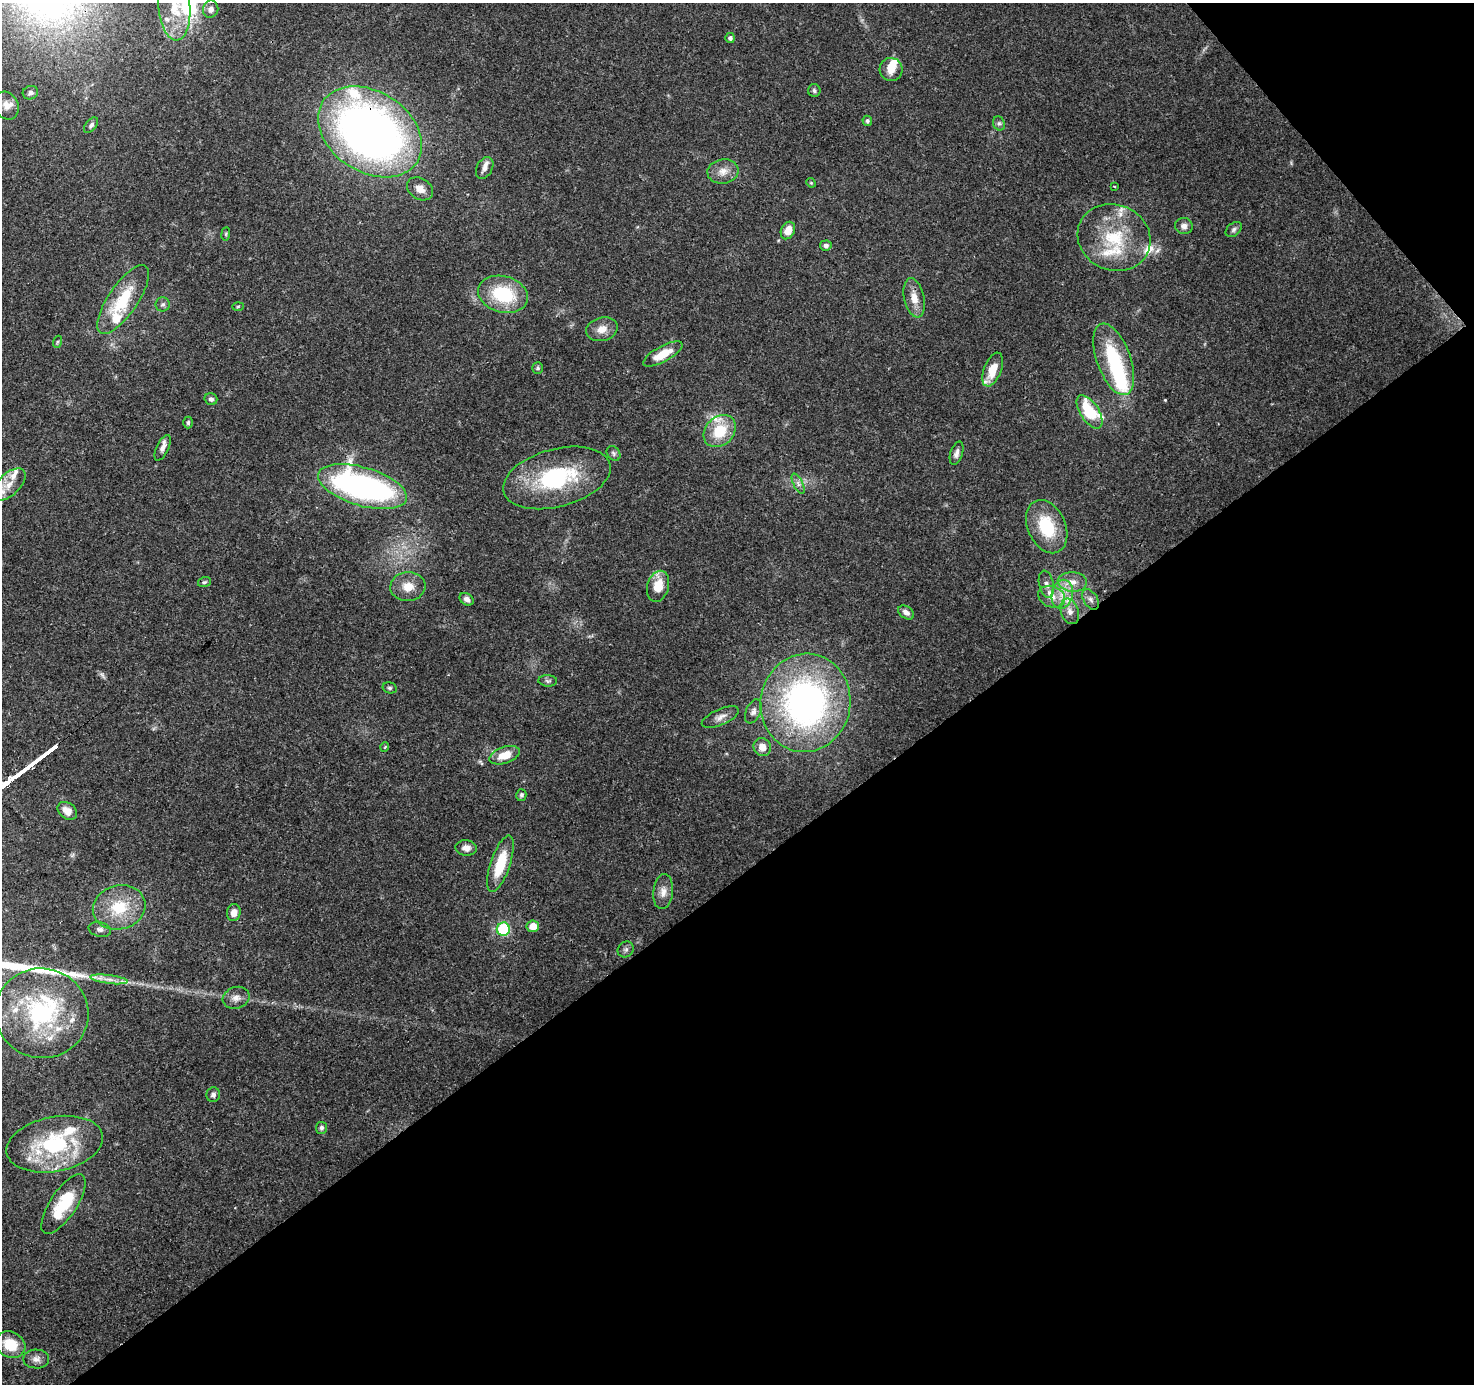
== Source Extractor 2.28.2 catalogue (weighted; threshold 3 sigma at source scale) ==
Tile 12 of 4 x 4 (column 4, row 3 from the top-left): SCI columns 4512-5983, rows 1594-2975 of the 6086 x 6012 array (HDU 1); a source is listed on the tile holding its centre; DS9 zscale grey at full resolution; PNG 1476 x 1386 px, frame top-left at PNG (2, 3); each listed source drawn as its Kron ellipse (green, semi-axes under 4 px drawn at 4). Shown black and unused: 39% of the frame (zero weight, under 3 of 4 exposures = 7% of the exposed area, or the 3 px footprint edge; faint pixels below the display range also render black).
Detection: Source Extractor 2.28.2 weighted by HDU 2 'WHT'; one run over the whole footprint, this tile lists its part. Background 0.0909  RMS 0.0035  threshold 0.0157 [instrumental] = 3 sigma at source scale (4.5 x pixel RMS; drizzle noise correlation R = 1.50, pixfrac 1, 0.0396/0.0396 arcsec/px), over >= 5 px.
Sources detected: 105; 3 inside a brighter object's white glare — neither listed nor drawn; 18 inside a brighter listed object's ellipse — not listed separately; the other 84 listed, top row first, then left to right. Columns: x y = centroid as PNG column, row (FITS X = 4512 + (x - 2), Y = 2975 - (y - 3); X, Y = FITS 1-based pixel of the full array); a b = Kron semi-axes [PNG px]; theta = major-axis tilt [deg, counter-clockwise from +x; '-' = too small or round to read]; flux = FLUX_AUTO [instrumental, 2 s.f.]
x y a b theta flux
174 7 33 16 -85 12
211 9 8 7 - 1.9
730 38 5 5 - 0.81
891 69 11 11 - 4.4
814 91 6 6 - 0.82
30 93 8 6 17 0.93
6 106 14 11 -63 3
867 121 5 5 - 0.74
999 123 7 6 - 0.83
91 125 9 5 52 0.99
370 132 56 40 -33 240
485 168 11 7 62 2.2
723 171 15 12 9 3.9
811 183 5 4 - 0.36
1114 187 3 2 - 0.34
420 189 14 10 -33 3.1
1184 226 9 8 - 1.6
1234 229 9 6 40 1
788 230 9 6 63 4.2
226 234 7 3 82 0.41
1114 238 37 33 -24 24
826 245 6 5 - 0.98
503 294 25 18 -16 21
914 298 20 10 -77 4.3
123 300 40 14 56 18
163 304 7 7 - 1
238 306 6 4 2 0.4
602 329 16 11 15 3.6
57 342 6 4 71 0.48
663 354 22 8 29 7.1
1114 359 37 17 -70 24
538 368 6 5 - 0.59
993 370 18 8 68 7.5
211 399 6 5 - 1.1
1090 412 19 9 -57 16
188 423 6 4 89 0.66
720 431 18 14 44 12
163 448 14 6 65 1.9
614 453 8 6 -54 0.79
957 453 12 6 73 1.6
557 478 55 29 15 35
798 484 11 4 -64 1.2
9 485 21 11 43 5.6
362 487 46 19 -16 110
1047 527 28 19 -66 17
204 582 6 5 - 0.66
1072 582 15 9 -4 3.7
1046 584 14 7 -77 1.9
658 586 16 10 74 7.3
408 587 17 14 4 5.3
1062 594 14 10 78 5
1052 597 14 10 -21 3.9
467 599 7 5 -35 1.3
1091 599 11 7 -58 1.6
1070 611 13 9 -70 2.6
906 612 9 6 -32 1.7
548 681 9 5 -3 0.87
390 688 7 5 -15 0.72
805 703 49 45 79 120
753 711 12 7 66 1.6
720 717 20 8 24 2.5
385 747 5 3 - 0.31
762 747 9 8 - 3.6
505 755 16 8 19 6.3
521 795 6 5 - 0.69
67 811 10 8 -37 3.5
466 848 10 8 -4 2.3
500 864 29 10 72 13
663 892 17 10 84 3
119 907 26 22 15 14
234 913 8 7 - 2.4
533 926 6 6 - 4.8
100 929 11 7 -14 1.3
503 929 6 6 - 25
626 949 8 7 - 0.98
109 979 19 4 -7 2.7
236 998 14 10 19 2.5
42 1013 47 45 -10 48
213 1095 7 6 - 1.1
321 1128 6 5 - 0.94
55 1144 49 27 11 36
63 1204 35 13 56 15
10 1345 15 12 -26 9.7
36 1359 13 9 0 2.2
Overlapping masked pixels (flux is a lower limit): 1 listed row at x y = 370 132
Isophote crosses this tile's border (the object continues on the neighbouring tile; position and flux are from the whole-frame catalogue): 1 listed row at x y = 174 7